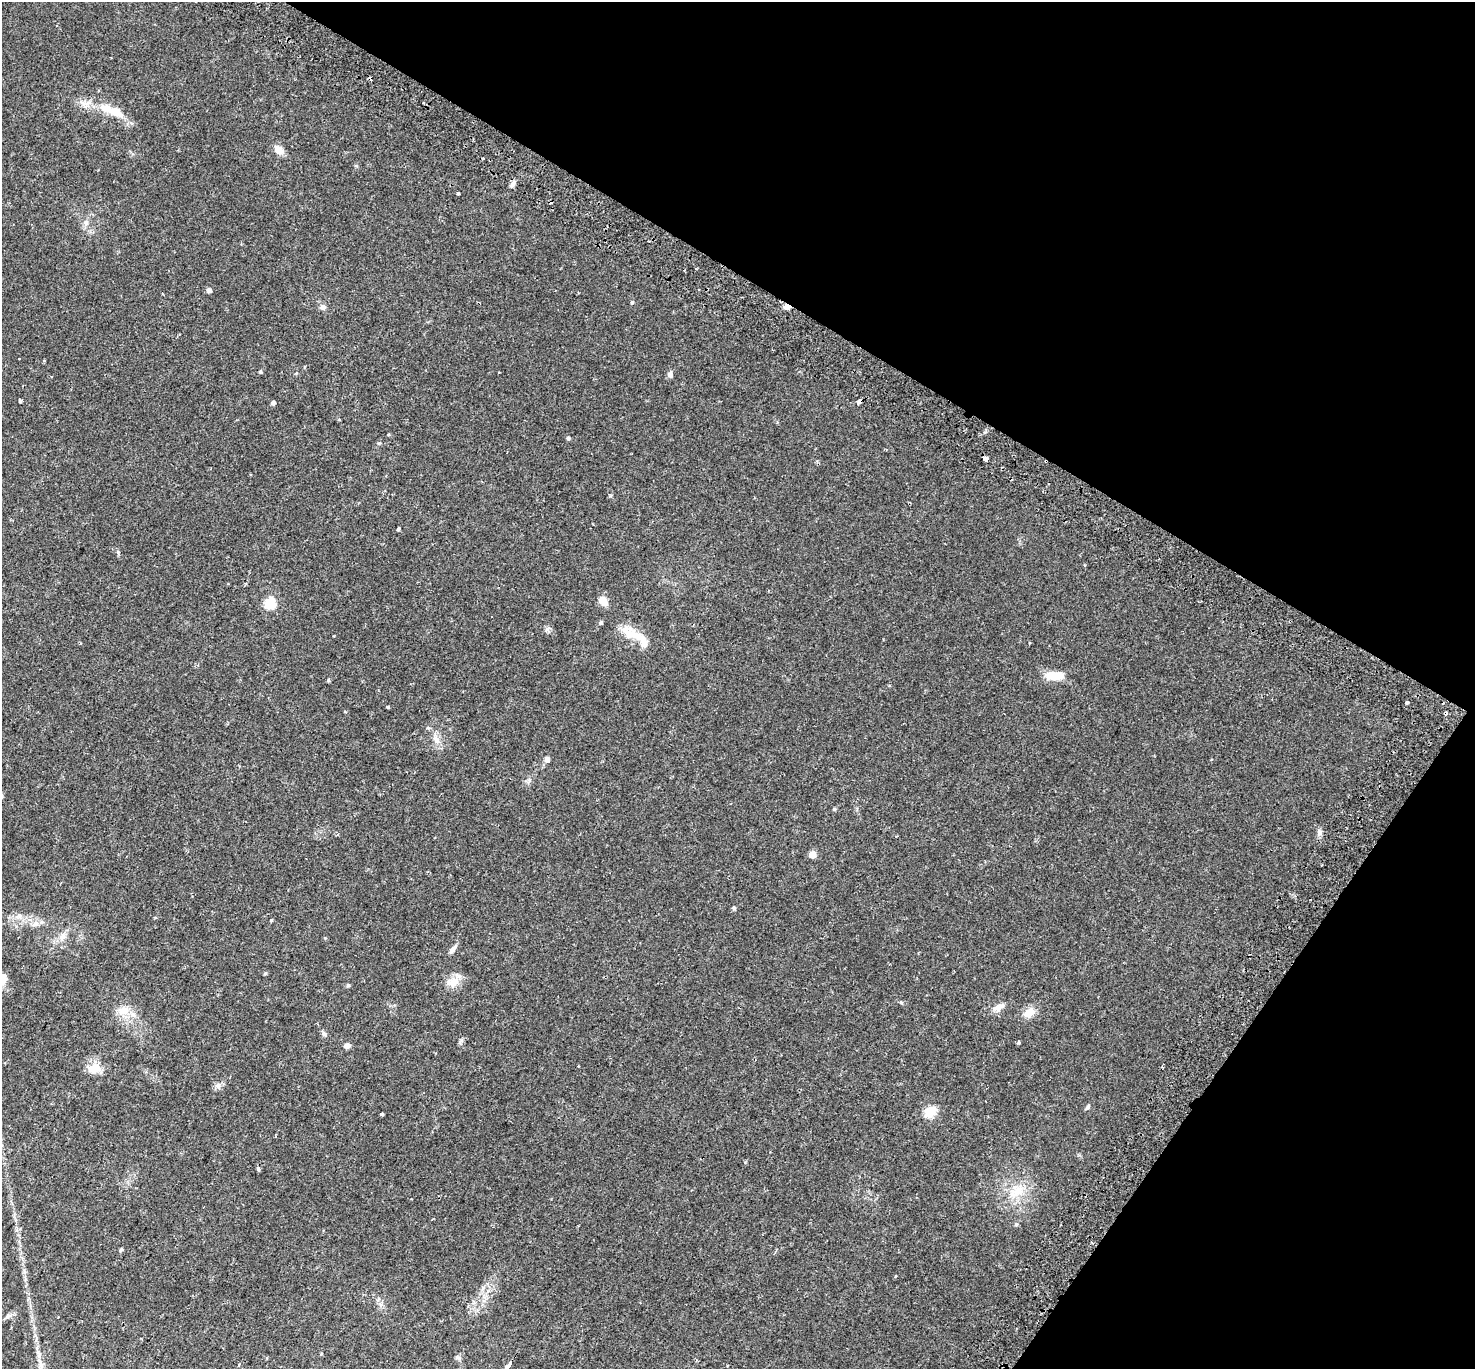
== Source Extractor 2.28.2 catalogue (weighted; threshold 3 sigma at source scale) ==
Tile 8 of 4 x 4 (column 4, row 2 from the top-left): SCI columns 4491-5963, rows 3025-4391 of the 6044 x 6110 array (HDU 1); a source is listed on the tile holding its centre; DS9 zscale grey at full resolution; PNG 1477 x 1371 px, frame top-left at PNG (2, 2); no overlay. Shown black and unused: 29% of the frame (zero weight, under 2 of 3 exposures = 5% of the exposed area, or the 3 px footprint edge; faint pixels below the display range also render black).
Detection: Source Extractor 2.28.2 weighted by HDU 2 'WHT'; one run over the whole footprint, this tile lists its part. Background 0.0254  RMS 0.0035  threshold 0.0156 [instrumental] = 3 sigma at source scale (4.5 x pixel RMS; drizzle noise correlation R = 1.50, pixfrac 1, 0.0396/0.0396 arcsec/px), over >= 5 px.
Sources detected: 69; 4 cosmic-ray / hot-pixel residue — not listed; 4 inside a brighter listed object's ellipse — not listed separately; the other 61 listed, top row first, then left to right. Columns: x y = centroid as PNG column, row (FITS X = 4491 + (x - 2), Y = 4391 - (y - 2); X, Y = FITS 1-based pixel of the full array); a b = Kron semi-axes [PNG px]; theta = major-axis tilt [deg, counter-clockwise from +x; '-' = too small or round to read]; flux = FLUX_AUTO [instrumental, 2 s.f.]
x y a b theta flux
86 104 15 7 11 2.3
114 112 27 11 -22 6.3
279 150 12 8 -41 2.8
483 159 3 2 - 0.25
513 184 11 4 58 0.97
458 193 4 3 - 1.4
85 222 7 7 - 1.1
696 269 3 2 - 0.32
209 290 5 5 - 1.1
632 302 5 4 - 0.48
323 307 8 7 - 1.2
786 307 8 6 -5 1.4
260 372 4 4 - 0.46
670 375 8 6 -80 1
20 401 3 3 - 0.85
859 402 5 3 - 3.3
273 403 4 4 - 0.88
568 438 5 4 - 0.58
985 458 4 3 - 13
398 529 3 3 - 0.48
603 601 11 8 -50 3
270 604 9 8 - 9
601 623 5 4 - 0.61
632 634 32 12 -20 6.7
1054 676 21 9 -2 6
328 680 5 4 - 0.43
1407 703 4 3 - 0.88
388 707 3 3 - 2.1
1445 713 4 3 - 1.9
436 740 11 8 -66 2.1
547 759 6 6 - 1.1
529 780 9 4 64 0.72
834 809 4 4 - 0.47
1319 832 9 7 74 1.1
812 854 5 5 - 5
734 908 5 5 - 0.55
271 920 4 4 - 0.33
35 924 10 8 20 1.7
62 937 14 7 58 2
452 949 13 5 54 1.3
265 973 5 4 - 0.42
3 979 15 8 78 2.2
452 982 19 13 10 3.6
998 1007 17 8 23 2.3
123 1010 17 13 27 3.9
1029 1012 16 10 37 3.4
324 1033 7 5 -47 0.67
1019 1042 3 3 - 1.2
347 1045 8 6 6 1
95 1068 16 13 -16 4.2
218 1085 8 8 - 1.2
1088 1107 8 4 48 0.62
930 1112 15 11 37 4.9
382 1114 3 3 - 0.83
258 1169 4 3 - 0.75
1017 1191 22 15 37 7
1016 1224 5 5 - 0.56
121 1249 4 4 - 0.52
8 1316 10 5 30 1.1
457 1357 6 5 - 0.65
41 1366 12 6 -85 1.9
Overlapping masked pixels (flux is a lower limit): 4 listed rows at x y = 786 307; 859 402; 985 458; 1445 713
Isophote crosses this tile's border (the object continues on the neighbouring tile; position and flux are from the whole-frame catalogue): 1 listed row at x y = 3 979
Unlisted compact peaks at least as high as the median listed source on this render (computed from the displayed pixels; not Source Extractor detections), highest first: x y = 547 629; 118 552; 461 1040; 348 985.